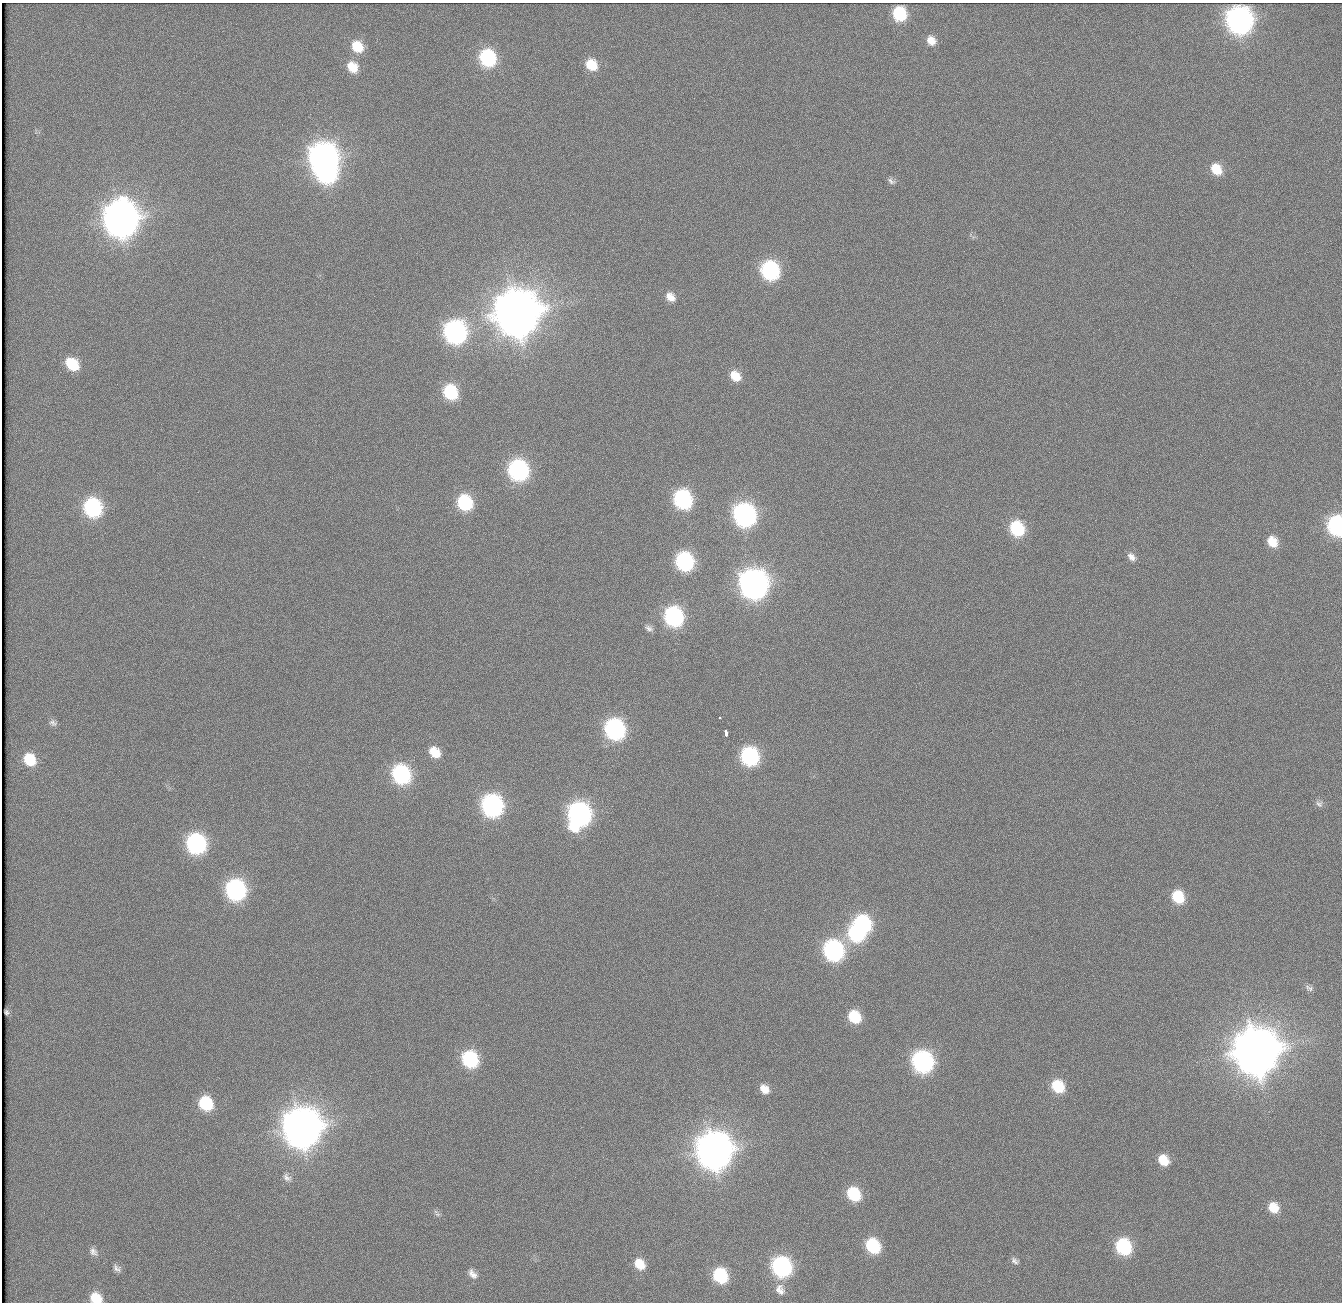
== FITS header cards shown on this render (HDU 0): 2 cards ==
NAXIS1  =                 1340          /
NAXIS2  =                 1300          /

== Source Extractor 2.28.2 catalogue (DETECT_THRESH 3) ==
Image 1340 x 1300 px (HDU 0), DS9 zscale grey, 1 PNG px = 1 image px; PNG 1344 x 1304 px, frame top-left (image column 1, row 1300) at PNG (2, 3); no overlay
Background 106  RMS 2.4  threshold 7.32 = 3 sigma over >= 5 px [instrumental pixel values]
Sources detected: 78; all 78 listed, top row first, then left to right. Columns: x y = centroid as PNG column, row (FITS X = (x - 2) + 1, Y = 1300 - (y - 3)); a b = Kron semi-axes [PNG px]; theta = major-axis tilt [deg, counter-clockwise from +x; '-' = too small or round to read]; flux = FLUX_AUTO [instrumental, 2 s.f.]
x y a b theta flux
899 14 11 9 -56 1.2e+04
1239 20 13 12 - 1.4e+05
931 40 12 10 -50 2.1e+03
357 46 15 12 -47 5.4e+03
488 58 13 11 -58 2.4e+04
591 65 13 11 -48 4.8e+03
352 67 15 12 -52 3.9e+03
36 132 9 3 85 3.4e+02
323 158 14 13 - 2.0e+05
1216 169 14 11 -53 4.8e+03
326 172 13 11 -30 4.5e+04
891 181 14 8 -29 1.0e+03
121 219 16 14 -69 4.1e+05
973 237 8 6 -6 5.1e+02
770 270 13 11 -54 3.3e+04
670 297 8 6 -42 1.5e+03
517 313 16 15 - 1.1e+06
455 332 13 12 - 6.5e+04
72 364 17 12 -43 7.0e+03
735 376 15 12 -45 3.8e+03
450 392 11 9 -53 1.2e+04
518 470 13 11 -54 4.5e+04
683 499 13 11 -58 3.0e+04
465 503 12 10 -54 1.5e+04
93 507 13 12 - 3.0e+04
744 515 14 12 -55 6.9e+04
1337 525 12 9 -73 3.8e+04
1017 529 14 12 -58 1.3e+04
1272 542 13 11 -55 3.4e+03
1132 557 15 10 -50 1.6e+03
684 561 12 11 - 2.9e+04
754 584 15 13 -56 1.8e+05
674 616 13 11 -56 3.6e+04
649 628 11 7 -28 6.6e+02
720 718 3 3 - 6.5e+02
53 723 12 9 -22 9.3e+02
615 729 13 11 -55 4.3e+04
726 733 6 3 -80 6.6e+03
435 752 16 12 -46 3.9e+03
750 756 13 12 - 2.9e+04
29 760 14 12 -55 5.9e+03
401 774 14 12 -56 3.3e+04
1319 803 13 10 -28 1.0e+03
492 805 13 12 - 5.8e+04
579 814 15 13 85 7.6e+04
196 844 13 12 - 4.1e+04
236 890 13 12 - 4.6e+04
1178 897 14 11 -56 7.1e+03
862 924 14 11 -51 2.5e+04
856 933 15 12 -50 1.9e+04
833 950 14 12 -59 4.5e+04
1309 988 13 8 -22 8.2e+02
7 1012 5 4 - 3.5e+02
854 1017 15 12 -52 6.9e+03
1257 1051 17 15 -65 1.1e+06
470 1059 14 12 -54 1.9e+04
923 1061 14 12 -60 5.4e+04
1058 1086 14 12 -48 7.3e+03
764 1089 15 12 -53 2.4e+03
206 1103 14 12 -52 1.0e+04
302 1128 16 15 - 5.7e+05
714 1151 16 14 -60 4.5e+05
1163 1160 15 12 -49 3.9e+03
287 1177 14 9 -44 1.0e+03
854 1194 14 11 -51 9.7e+03
1273 1208 15 13 -53 3.7e+03
437 1214 8 6 5 5.8e+02
873 1246 13 11 -52 1.2e+04
1123 1247 13 11 -55 1.7e+04
93 1252 14 9 -45 1.1e+03
1015 1261 13 9 -44 9.3e+02
639 1264 14 11 -52 3.5e+03
781 1266 13 11 -54 4.0e+04
117 1268 13 9 -43 9.0e+02
472 1274 17 11 -46 1.7e+03
720 1275 12 10 -54 1.2e+04
780 1290 16 12 -66 1.7e+03
96 1298 12 10 -29 3.9e+03
At the frame edge (FLAGS 8, measured only in part): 2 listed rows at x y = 1337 525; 96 1298